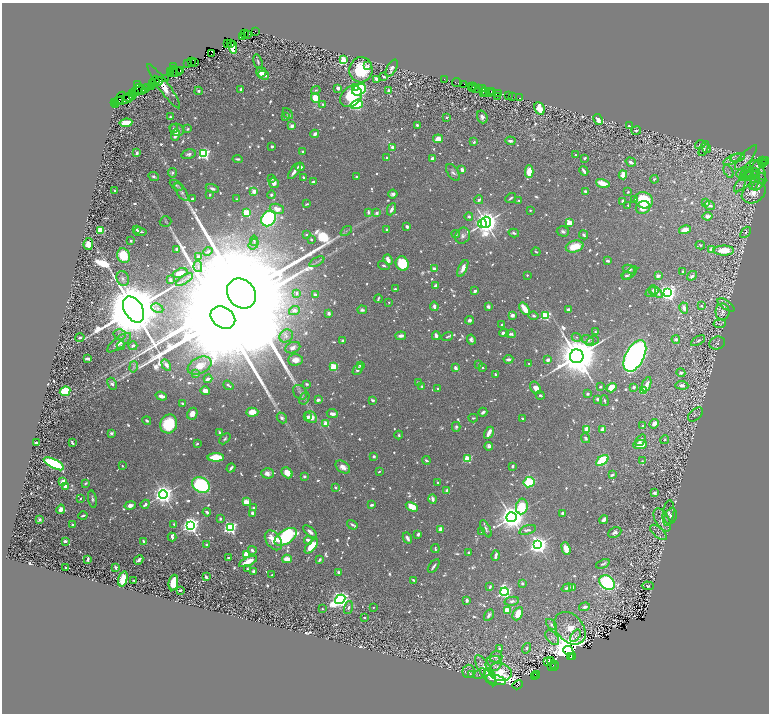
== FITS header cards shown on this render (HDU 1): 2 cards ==
NAXIS1  =                 1533
NAXIS2  =                 1423

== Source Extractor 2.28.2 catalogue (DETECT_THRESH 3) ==
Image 1533 x 1423 px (HDU 1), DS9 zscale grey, zoomed out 1/2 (1 PNG px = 2 x 2 image px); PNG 771 x 716 px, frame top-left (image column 1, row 1422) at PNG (2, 3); each listed source drawn as its Kron ellipse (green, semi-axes under 4 px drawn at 4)
Background 1.56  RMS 0.016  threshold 0.0466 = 3 sigma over >= 5 px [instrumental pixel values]
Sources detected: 1406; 120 cannot appear on this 1/2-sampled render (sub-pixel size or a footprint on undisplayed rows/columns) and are neither listed nor drawn; of the other 1286, the 500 brightest by FLUX_AUTO listed and drawn (786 fainter detections omitted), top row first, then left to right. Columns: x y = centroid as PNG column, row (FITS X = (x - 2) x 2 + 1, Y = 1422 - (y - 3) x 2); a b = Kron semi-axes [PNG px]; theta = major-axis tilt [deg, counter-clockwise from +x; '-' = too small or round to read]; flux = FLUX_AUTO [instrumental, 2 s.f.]
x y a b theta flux
256 31 2 1 - 8
245 33 4 2 - 80
248 34 3 2 - 53
242 37 3 1 - 28
227 43 3 2 - 51
231 44 3 2 - 98
233 47 7 3 -80 83
211 54 2 1 - 16
343 60 4 3 - 220
191 61 3 1 - 32
258 62 7 3 -75 6.2
194 63 2 1 - 12
188 64 2 1 - 10
368 65 3 3 - 5.8
174 67 2 2 - 45
392 68 9 4 61 15
181 70 3 2 - 150
361 70 12 11 - 160
170 71 2 1 - 86
173 72 5 2 - 540
177 72 6 2 15 470
261 72 5 5 - 37
170 74 4 2 - 330
263 75 6 3 -17 25
384 76 4 2 - 5.8
166 78 3 2 - 47
377 79 4 3 - 21
444 79 2 1 - 16
155 81 5 2 - 310
159 81 4 3 - 380
457 82 4 2 - 70
152 83 4 3 - 270
464 84 3 1 - 26
137 85 2 1 - 14
164 86 27 5 -54 65
148 87 2 1 - 74
151 87 2 1 - 66
471 87 2 1 - 9.7
473 87 2 1 - 11
338 88 3 3 - 15
356 88 3 2 - 180
478 88 3 2 - 42
145 89 3 1 - 45
241 89 3 2 - 14
472 89 3 1 - 41
475 89 2 1 - 17
483 89 3 1 - 41
138 90 6 3 62 310
141 90 6 2 9 200
316 90 4 3 - 4.8
359 90 7 5 30 200
198 91 4 3 - 6.1
388 91 4 2 - 12
491 91 2 1 - 18
483 92 2 1 - 63
485 92 3 1 - 19
489 92 3 1 - 21
133 93 2 1 - 66
135 93 3 1 - 130
498 93 2 2 - 19
508 95 3 2 - 43
133 96 3 1 - 77
351 96 12 9 44 250
498 96 2 1 - 9.1
128 97 4 1 - 150
513 97 2 2 - 7
120 98 7 3 57 210
315 98 5 4 - 79
520 98 2 1 - 18
123 100 12 3 15 390
119 101 2 1 - 130
115 102 3 2 - 55
323 104 2 2 - 15
357 104 6 4 19 270
115 105 2 1 - 82
540 108 7 4 -65 62
288 114 6 4 -50 5
170 117 3 3 - 6.3
286 117 2 2 - 21
482 117 6 5 - 12
447 118 2 2 - 6.5
598 119 6 3 -62 27
126 123 6 3 9 95
417 125 2 2 - 8.1
292 126 2 2 - 42
629 126 3 2 - 45
174 128 4 3 - 6.2
188 129 4 3 - 6.2
177 130 7 6 - 17
636 131 5 3 - 6.8
315 134 4 3 - 16
175 135 6 3 70 29
438 139 5 4 - 26
510 141 5 3 - 11
474 142 4 3 - 6.8
700 145 5 4 - 12
272 146 3 2 - 5.9
392 147 3 2 - 18
704 148 8 4 64 7.5
707 148 4 4 - 7.4
303 151 2 2 - 5.4
137 153 2 2 - 36
189 154 7 5 15 9.8
204 154 3 3 - 640
575 155 2 2 - 5.8
386 157 3 2 - 6.1
585 158 3 2 - 7.3
738 158 7 3 14 6.1
746 158 16 5 49 11
238 159 5 2 - 7.4
433 159 3 3 - 23
733 159 10 3 24 6.9
763 160 2 1 - 58
766 160 3 1 - 30
631 162 5 3 - 11
764 162 2 1 - 8.1
762 163 3 2 - 18
758 165 7 4 59 8.6
300 167 4 3 - 17
462 170 3 3 - 15
294 171 9 2 54 22
584 171 5 2 - 13
728 171 7 3 -63 4.7
453 172 10 5 -56 12
529 172 6 4 -90 67
747 172 7 4 36 6.2
758 172 13 6 -68 21
172 173 4 4 - 8.4
741 173 5 4 - 5.8
750 173 8 3 23 6.9
623 175 4 3 - 45
752 175 8 4 7 6.7
154 176 5 3 - 8.6
747 176 8 3 14 6
356 177 2 2 - 6.6
304 178 4 2 - 8
271 179 4 2 - 7.8
654 179 4 2 - 4.9
762 179 6 4 -65 5.1
313 182 3 2 - 15
274 183 5 4 - 16
603 183 7 3 -18 78
754 183 7 3 62 10
176 185 7 4 -32 7.4
740 185 8 3 56 7.4
758 185 7 4 42 5.8
212 188 7 3 -16 11
115 191 2 2 - 13
254 191 2 2 - 71
585 191 2 2 - 8.7
182 192 10 4 -56 11
628 192 2 2 - 5
754 193 13 9 34 47
393 194 5 4 - 9.9
210 195 3 2 - 5.8
271 195 4 3 - 6.8
511 198 6 2 39 5.9
192 199 3 2 - 10
237 199 2 2 - 4.8
479 200 4 3 - 8.9
518 200 3 2 - 4.9
635 200 2 2 - 8
644 200 9 8 - 190
623 201 2 2 - 20
706 203 2 2 - 15
307 204 4 2 - 5.9
628 205 2 2 - 6.1
710 205 5 3 - 10
643 208 7 6 - 38
277 209 7 5 -18 31
391 209 6 3 65 15
530 210 2 2 - 7.9
368 212 3 2 - 11
247 213 3 3 - 230
377 213 3 2 - 21
469 216 4 3 - 7.3
708 216 5 4 - 11
269 219 8 6 47 850
166 222 6 5 - 5.3
486 222 6 5 - 5100
569 223 4 2 - 100
482 224 4 4 - 260
407 226 3 2 - 9.7
136 229 4 2 - 11
387 229 2 2 - 14
100 230 3 3 - 230
685 230 6 4 14 27
346 231 6 3 36 5.8
563 231 6 5 - 9.2
140 232 7 2 -9 8.3
745 232 6 4 49 8.7
514 233 5 3 - 8.3
306 234 3 2 - 6
456 234 4 4 - 5.4
584 235 5 3 - 7.3
463 236 8 7 - 13
311 240 3 2 - 5.2
131 241 2 2 - 8.5
254 241 5 3 - 6.7
88 244 6 5 - 45
254 244 6 4 53 8.7
700 245 4 3 - 4.7
575 246 9 5 14 79
177 249 4 3 - 7.9
711 250 4 3 - 23
724 250 10 5 0 58
208 251 5 2 - 6.2
536 252 4 2 - 4.7
124 256 7 6 - 100
199 257 2 2 - 47
388 260 6 4 -70 23
608 261 3 2 - 14
317 262 8 2 29 5.1
402 264 7 6 - 160
384 265 6 3 -18 5.6
198 267 5 4 - 8.3
463 268 9 4 64 25
434 269 3 2 - 18
629 269 6 3 -13 9.3
682 271 2 2 - 5.1
180 273 8 3 18 26
630 273 9 3 39 6.6
527 275 2 2 - 6.5
626 276 5 3 - 6.5
658 276 2 2 - 36
692 276 5 4 - 12
123 278 7 6 - 14
170 280 3 2 - 5.8
184 280 10 2 34 8.8
435 286 3 2 - 12
395 289 3 2 - 5.7
654 290 5 4 - 17
475 291 3 2 - 11
651 292 6 4 38 5.6
656 292 8 3 -42 20
297 293 3 3 - 6.1
667 293 4 4 - 1900
241 294 16 13 -50 310000
315 295 3 3 - 16
378 299 4 2 - 5.4
389 302 2 2 - 5.6
701 305 4 3 - 5.6
726 305 10 4 -34 5.9
434 306 5 3 - 13
488 307 4 3 - 8.9
157 308 6 4 -27 7.9
684 308 5 4 - 19
133 309 14 9 -59 79000
525 309 7 3 -55 94
294 310 5 4 - 8.2
362 310 5 3 - 9
568 310 4 3 - 13
722 312 8 7 - 14
329 313 4 3 - 11
512 315 3 3 - 23
533 316 5 3 - 8.6
545 316 3 3 - 330
223 318 13 10 -33 260000
469 320 4 3 - 9.8
720 324 6 4 7 6.6
502 325 3 2 - 5
595 332 2 2 - 9.7
504 333 5 3 - 29
120 334 6 5 - 10
511 334 5 3 - 10
286 336 7 6 - 11
401 336 5 3 - 17
436 336 4 2 - 18
80 337 4 3 - 7
447 337 6 3 17 5.1
576 337 5 3 - 5.4
676 339 4 4 - 11
471 340 5 3 - 9.6
588 340 6 4 -25 12
343 341 3 3 - 11
592 341 7 3 24 5.6
698 341 8 3 31 6.4
119 343 14 5 37 36
717 343 8 6 18 8.5
121 345 4 3 - 5.3
133 346 4 3 - 7.1
293 348 8 5 22 21
577 356 7 7 - 22000
635 356 17 9 62 1500
87 359 4 3 - 9.7
508 359 5 3 - 13
295 360 7 5 2 33
548 360 3 2 - 18
529 364 2 2 - 5.1
166 365 6 4 -60 12
360 365 3 3 - 6.8
479 365 3 3 - 9.4
200 366 13 8 25 43
133 367 6 3 78 5.4
333 367 3 3 - 210
482 367 3 2 - 5.8
456 368 3 2 - 18
358 369 6 3 48 16
681 373 4 4 - 8.2
196 374 3 2 - 10
495 374 2 2 - 5.5
208 379 4 2 - 17
418 382 3 2 - 5.1
112 384 6 4 -62 11
307 384 4 3 - 4.9
647 384 8 3 71 27
228 385 5 2 - 7.1
682 385 6 4 -5 14
422 386 4 3 - 5.1
600 387 2 2 - 7.2
634 387 2 2 - 25
438 388 2 2 - 4.7
536 388 7 5 -55 29
611 388 5 4 - 46
65 391 5 4 - 190
205 391 5 3 - 28
643 391 3 3 - 93
300 392 8 6 -48 9
588 394 3 2 - 6.4
540 395 4 3 - 6.6
161 396 6 3 -18 19
304 398 6 4 63 5.9
598 399 3 3 - 12
318 400 3 3 - 15
373 400 4 2 - 8.2
604 401 5 3 - 5.8
182 403 3 2 - 6.7
252 412 6 4 3 45
483 412 4 2 - 13
192 414 6 5 - 29
332 414 5 3 - 18
695 415 9 5 42 7.4
307 417 2 2 - 27
311 417 6 5 - 32
282 418 6 4 -49 9.8
473 418 5 3 - 5
523 419 3 2 - 7
147 421 4 2 - 6.1
326 423 3 3 - 120
169 424 9 8 - 170
654 424 5 4 - 22
643 426 2 2 - 5.6
456 427 5 4 - 7.3
586 429 4 3 - 38
603 430 4 3 - 30
219 432 2 2 - 20
111 433 2 2 - 34
489 433 6 3 64 28
399 435 4 3 - 4.9
586 438 5 3 - 6.7
225 439 6 4 44 7.4
641 440 6 3 52 11
665 440 4 3 - 5.9
37 443 3 2 - 20
72 443 3 2 - 5.5
197 443 2 2 - 10
640 445 7 4 4 59
489 446 4 3 - 19
374 456 2 2 - 8.7
216 457 8 4 0 110
467 459 3 3 - 200
426 460 4 3 - 7.2
602 460 7 4 38 190
642 461 4 4 - 5
54 464 11 4 -28 530
122 466 2 2 - 5.5
512 466 3 2 - 5.9
343 467 8 5 -35 23
231 468 5 2 - 10
379 472 3 2 - 5.2
267 473 6 5 - 19
287 473 6 4 -47 43
612 475 3 2 - 7.2
304 476 2 2 - 28
63 481 2 2 - 75
529 482 6 5 - 160
86 483 4 2 - 4.8
438 483 3 2 - 6.3
201 485 9 7 -30 330
65 487 4 3 - 26
335 487 2 2 - 13
447 490 2 2 - 40
655 493 4 3 - 7.1
163 494 4 4 - 3000
80 498 2 2 - 7.8
92 499 9 4 -79 8.1
433 499 5 2 - 15
246 502 4 3 - 51
145 504 4 3 - 12
130 505 6 3 12 19
372 505 3 2 - 8.5
522 506 8 6 80 150
412 507 6 4 -28 60
253 508 2 2 - 12
61 509 5 4 - 21
207 512 4 2 - 11
252 513 3 3 - 15
563 513 3 3 - 8.4
668 513 13 5 82 16
83 516 4 2 - 6.8
671 516 8 6 67 12
511 517 5 5 - 6300
220 518 3 3 - 7.7
40 520 3 2 - 7.4
604 520 4 3 - 20
662 520 13 7 -61 31
174 524 4 3 - 5.2
72 525 3 2 - 6.3
191 525 4 4 - 2000
352 525 5 3 - 7.7
230 528 4 3 - 920
440 529 3 3 - 23
486 529 9 3 -64 8
528 530 8 4 18 11
310 532 8 3 -42 17
482 532 2 2 - 6.6
615 532 7 5 27 11
658 532 10 5 -41 7.9
418 534 3 2 - 11
172 537 4 2 - 13
286 537 12 6 33 400
407 538 6 3 -61 12
273 540 11 7 -55 63
308 540 4 2 - 23
65 541 3 2 - 12
144 541 3 2 - 11
207 545 2 2 - 21
538 545 4 4 - 2400
311 546 9 4 49 77
435 549 4 2 - 5.2
566 549 6 3 -71 36
252 550 4 3 - 13
469 553 4 2 - 7.8
246 554 4 3 - 89
496 556 5 2 - 15
229 558 3 2 - 9.2
88 559 4 2 - 11
287 559 5 3 - 41
139 560 5 2 - 17
320 560 4 2 - 9.3
248 561 10 3 25 60
603 564 7 3 23 6.1
434 566 8 2 54 9.8
65 567 2 2 - 13
116 567 2 2 - 45
247 569 4 3 - 7.2
254 571 4 3 - 8.7
338 572 4 3 - 6.3
272 575 3 2 - 6.5
206 577 3 2 - 11
123 579 8 4 74 72
134 580 3 2 - 5.6
413 580 4 2 - 5.9
173 583 8 4 79 84
522 583 3 3 - 5.4
607 583 8 6 -36 470
648 586 6 3 -1 4.8
490 587 3 2 - 6.8
572 587 3 2 - 19
567 588 6 3 19 12
180 590 3 2 - 6.3
504 592 4 4 - 940
340 599 5 4 - 2200
467 600 3 2 - 13
512 601 7 4 10 9.6
373 607 2 2 - 4.9
585 607 5 3 - 15
348 608 7 4 76 12
322 609 2 2 - 5.2
507 610 4 3 - 51
518 614 7 4 62 37
489 615 6 3 59 11
364 618 2 2 - 10
552 625 6 3 -44 6.6
570 628 18 13 -48 220
575 636 7 3 56 6.9
552 638 9 5 -49 8.7
526 648 5 4 - 6.5
500 649 3 3 - 11
568 651 5 4 - 14000
570 656 3 1 - 510
496 657 6 5 - 11
572 657 2 2 - 270
550 660 3 2 - 24
548 661 2 1 - 7.4
494 663 8 7 - 18
555 665 2 1 - 74
554 666 3 1 - 71
552 667 3 1 - 120
486 670 17 6 -58 28
469 671 6 6 - 7.8
500 672 12 9 -16 100
472 674 3 2 - 6
480 674 6 4 39 5.3
537 674 2 1 - 110
534 676 3 2 - 110
536 676 3 1 - 62
490 677 9 4 -55 27
496 680 10 4 -13 20
518 685 5 2 - 180
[786 fainter detections neither listed nor drawn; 120 sub-pixel or undisplayed-footprint detections neither listed nor drawn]